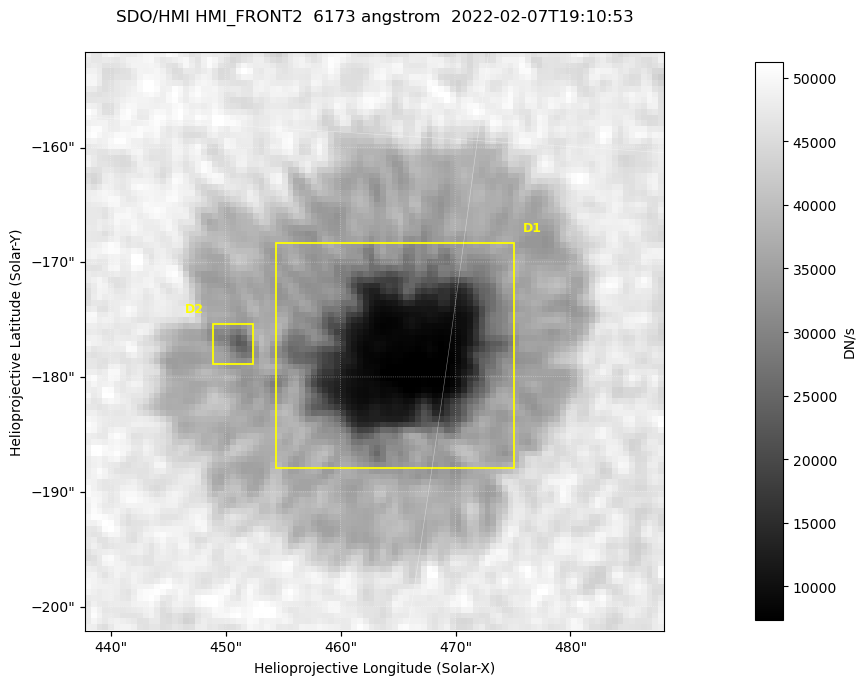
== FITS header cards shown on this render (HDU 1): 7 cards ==
TELESCOP= 'SDO/HMI '           / Telescope
INSTRUME= 'HMI_FRONT2'         / For HMI: HMI_SIDE1, HMI_FRONT2, or HMI_COMBINED
WAVELNTH=                6173. / [angstrom] Wavelength
DATE-OBS= '2022-02-07T19:10:53.500' / [ISO] Observation date {DATE__OBS}
CTYPE1  = 'HPLN-TAN'           / CTYPE1: HPLN
CTYPE2  = 'HPLT-TAN'           / CTYPE2: HPLT
BUNIT   = 'DN/s    '           / Physical Units

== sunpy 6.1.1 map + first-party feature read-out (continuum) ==
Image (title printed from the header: SDO/HMI HMI_FRONT2  6173 angstrom  2022-02-07T19:10:53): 100 x 100 px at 0.504 arcsec/px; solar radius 973 arcsec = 1931 px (partial field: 0.1% of the solar disc is inside the frame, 100% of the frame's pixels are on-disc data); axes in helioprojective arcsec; data unit DN/s (BUNIT, on the colour bar)
Orientation: roll -0.0702 deg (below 1 deg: not rotated)
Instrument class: CONTINUUM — white-light / continuum photospheric image (CONTENT/OBS_TYPE)
Dark features (sunspots / pores): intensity divided by the frame's on-disc median (partial field: no limb-darkening profile); reference = the frame's on-disc median (the 8%-of-disc-diameter window exceeds this field); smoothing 3 px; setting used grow <= 0.7, no closing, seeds <= 0.7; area >= 9 px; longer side >= 3 px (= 1.5 arcsec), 3 px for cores <= 0.7; partial field; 2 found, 2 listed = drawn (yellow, D1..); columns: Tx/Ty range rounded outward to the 2 arcsec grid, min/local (2 s.f., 1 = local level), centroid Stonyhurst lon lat
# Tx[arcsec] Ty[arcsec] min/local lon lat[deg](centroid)
D1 454..476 -188..-168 0.15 +30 -16
D2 448..454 -180..-174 0.55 +29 -16